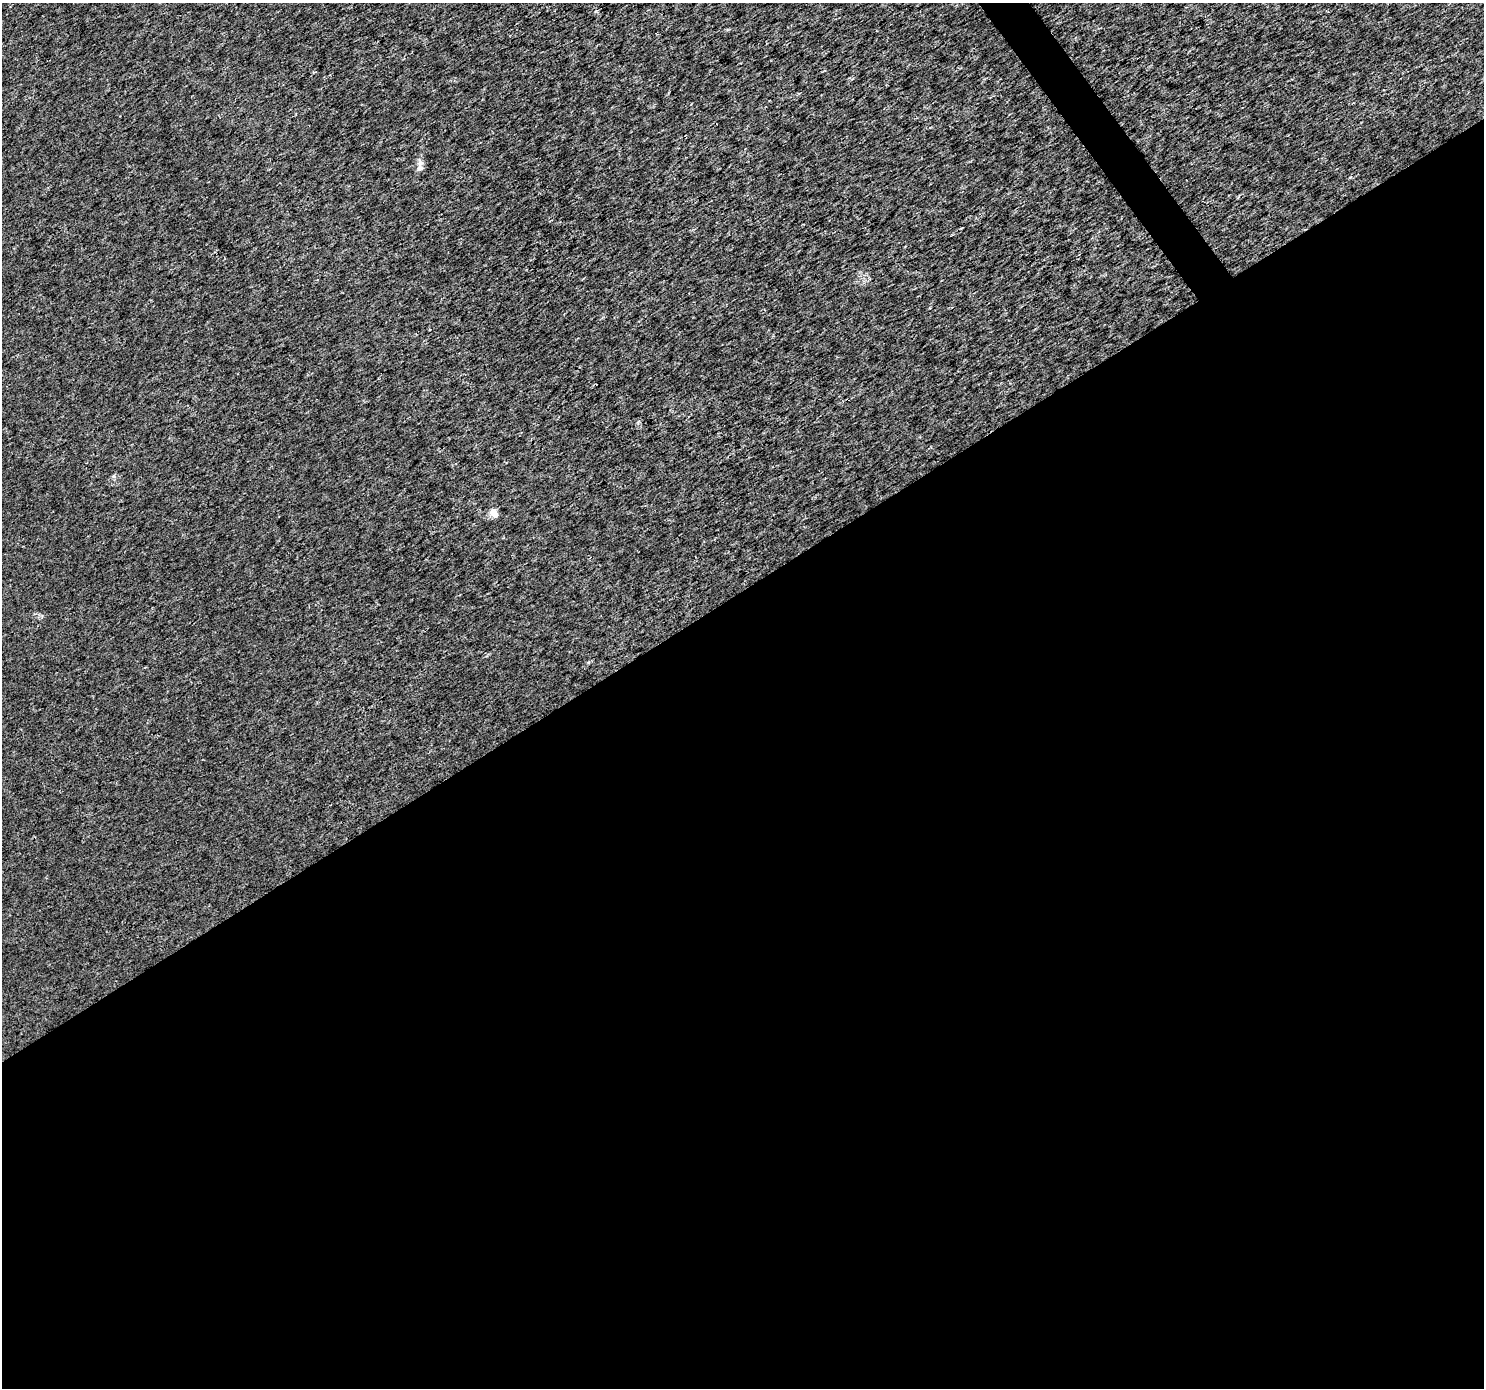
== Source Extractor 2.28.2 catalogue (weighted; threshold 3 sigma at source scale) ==
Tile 15 of 4 x 4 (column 3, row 4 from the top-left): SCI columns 2970-4451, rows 188-1573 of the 5933 x 5856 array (HDU 1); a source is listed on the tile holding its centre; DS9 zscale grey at full resolution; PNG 1486 x 1390 px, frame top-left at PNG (2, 3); no overlay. Shown black and unused: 58% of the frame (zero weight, under 3 of 4 exposures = <1% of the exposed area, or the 3 px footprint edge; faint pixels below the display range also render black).
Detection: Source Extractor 2.28.2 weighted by HDU 2 'WHT'; one run over the whole footprint, this tile lists its part. Background 0.00147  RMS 0.0022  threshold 0.01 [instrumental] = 3 sigma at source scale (4.5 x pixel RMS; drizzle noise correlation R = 1.50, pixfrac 1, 0.0396/0.0396 arcsec/px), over >= 5 px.
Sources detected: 3; all 3 listed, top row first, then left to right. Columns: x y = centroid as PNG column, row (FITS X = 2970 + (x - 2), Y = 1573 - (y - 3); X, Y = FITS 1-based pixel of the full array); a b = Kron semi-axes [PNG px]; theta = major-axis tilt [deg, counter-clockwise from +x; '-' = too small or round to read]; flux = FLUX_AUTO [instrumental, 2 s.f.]
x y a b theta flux
420 168 10 8 79 1.2
113 476 6 5 - 0.37
494 513 11 7 -50 1.7